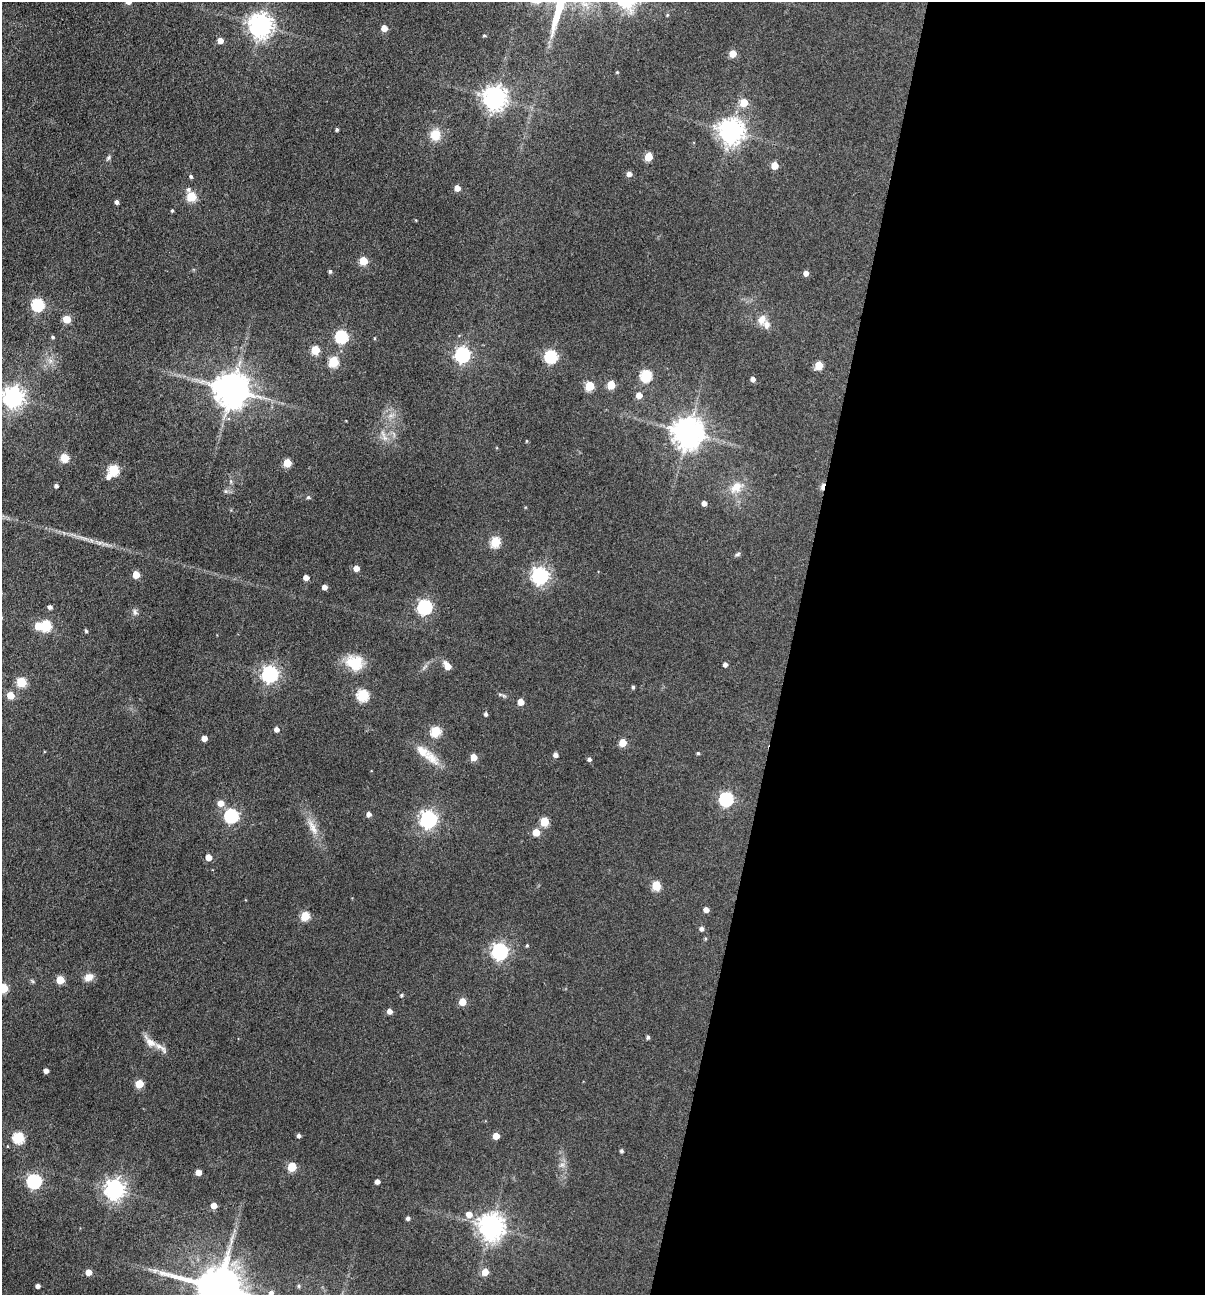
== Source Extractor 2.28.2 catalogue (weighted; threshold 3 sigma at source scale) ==
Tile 12 of 4 x 4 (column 4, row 3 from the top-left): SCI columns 3738-4940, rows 1294-2586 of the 5193 x 5174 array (HDU 1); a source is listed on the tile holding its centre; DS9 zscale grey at full resolution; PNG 1207 x 1297 px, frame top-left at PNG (2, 2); no overlay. Shown black and unused: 34% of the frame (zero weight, under 3 of 4 exposures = <1% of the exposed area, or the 3 px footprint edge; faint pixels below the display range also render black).
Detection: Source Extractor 2.28.2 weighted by HDU 2 'WHT'; one run over the whole footprint, this tile lists its part. Background 0.174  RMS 0.0098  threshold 0.0439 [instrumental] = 3 sigma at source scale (4.5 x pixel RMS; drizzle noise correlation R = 1.50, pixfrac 1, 0.05/0.05 arcsec/px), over >= 5 px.
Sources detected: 140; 1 too faint to see at this stretch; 1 inside a brighter object's white glare — not listed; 3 inside a brighter listed object's ellipse — not listed separately; the other 135 listed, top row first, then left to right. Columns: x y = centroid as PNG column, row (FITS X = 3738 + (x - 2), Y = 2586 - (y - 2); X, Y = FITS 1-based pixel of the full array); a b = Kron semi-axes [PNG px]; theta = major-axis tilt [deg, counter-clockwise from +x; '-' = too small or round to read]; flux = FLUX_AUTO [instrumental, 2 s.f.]
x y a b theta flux
667 15 4 4 - 1.1
260 25 8 8 - 800
384 28 5 5 - 11
484 35 4 3 - 1.1
220 40 5 5 - 7.8
733 54 5 5 - 18
617 72 4 4 - 0.88
495 98 8 7 - 860
744 102 5 5 - 23
337 129 3 3 - 1.7
731 131 8 8 - 970
435 135 11 10 - 17
648 157 5 5 - 29
108 158 7 5 57 2
775 165 5 5 - 18
629 174 5 5 - 5.6
191 176 4 4 - 1.9
457 188 5 5 - 8.9
188 189 6 6 - 2.4
191 196 5 5 - 50
117 202 4 4 - 3.3
172 210 4 3 - 1.4
363 261 5 5 - 31
330 271 5 4 - 1.9
806 273 5 5 - 5.1
38 304 6 6 - 110
67 319 5 5 - 22
762 320 13 10 61 8.4
342 336 6 6 - 130
53 337 5 4 - 1.6
374 338 4 3 - 0.85
315 350 5 5 - 39
462 354 7 6 - 260
551 356 6 6 - 120
50 361 7 6 - 3.5
333 362 5 5 - 62
819 365 5 5 - 29
646 375 6 6 - 89
753 379 5 4 - 4.8
611 385 5 5 - 32
589 386 5 5 - 41
232 389 10 9 - 2400
639 395 5 5 - 10
13 397 7 7 - 610
688 432 9 9 - 1700
385 438 9 6 -69 4.8
527 441 4 3 - 0.89
64 458 9 9 - 10
287 463 5 5 - 28
114 470 6 5 - 73
108 477 7 6 - 4.3
56 486 4 4 - 2.4
823 486 9 4 78 4.2
736 487 18 13 36 15
226 491 6 5 - 2.1
308 497 5 4 - 1.8
704 503 4 4 - 6
495 542 6 5 - 60
738 554 7 5 19 1.9
356 568 5 5 - 7.5
136 574 5 5 - 17
540 575 7 6 - 350
306 577 4 4 - 7.3
324 587 4 4 - 5.4
50 607 4 4 - 3.3
425 607 6 6 - 220
46 626 6 5 - 77
86 631 5 4 - 1.5
725 664 4 4 - 3.6
353 666 30 16 -43 22
447 666 7 5 -53 12
270 674 7 6 - 320
21 682 5 5 - 50
633 687 4 4 - 1.6
500 694 7 4 -19 1.7
10 695 5 5 - 18
363 695 6 6 - 93
521 702 5 4 - 11
486 714 5 4 - 2.3
276 729 5 4 - 5
436 731 5 5 - 63
204 738 5 4 - 7.3
623 742 5 5 - 21
698 753 4 3 - 1.4
555 755 5 5 - 4
474 757 5 5 - 15
431 758 27 13 -41 17
589 759 4 4 - 2.6
726 799 6 6 - 190
221 803 5 5 - 12
369 814 5 4 - 4.4
231 815 6 6 - 160
428 819 7 6 - 360
544 821 5 5 - 36
312 827 25 8 -61 13
536 832 5 5 - 18
208 857 5 5 - 11
656 885 5 5 - 41
706 910 4 4 - 6.3
305 916 5 5 - 42
701 929 5 4 - 3.2
527 945 4 4 - 1.1
500 951 7 6 - 300
89 977 12 9 25 7.8
60 980 5 5 - 27
32 981 6 4 -70 1.3
3 988 5 5 - 46
401 995 5 4 - 1.5
462 1002 5 5 - 19
389 1011 5 4 - 6
648 1037 5 4 - 2
150 1042 23 10 -44 12
46 1070 4 4 - 4.8
139 1084 5 5 - 28
299 1135 4 4 - 2.9
496 1136 5 5 - 14
18 1137 6 6 - 84
621 1151 4 4 - 2
562 1165 7 6 - 3.2
292 1167 5 5 - 35
198 1172 4 4 - 8.9
34 1181 6 6 - 210
377 1181 4 4 - 4.7
114 1189 7 7 - 590
214 1206 5 4 - 12
469 1214 6 6 - 8.4
408 1218 4 4 - 2.8
491 1226 8 8 - 1100
155 1270 9 4 -8 3.3
88 1272 5 4 - 10
485 1272 5 5 - 14
38 1286 4 4 - 3.8
299 1286 6 4 -90 1.1
219 1288 14 12 -17 4600
271 1292 6 5 - 3.6
Overlapping masked pixels (flux is a lower limit): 2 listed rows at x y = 823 486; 219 1288
Isophote crosses this tile's border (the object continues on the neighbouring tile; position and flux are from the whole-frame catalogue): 2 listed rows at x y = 3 988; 219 1288